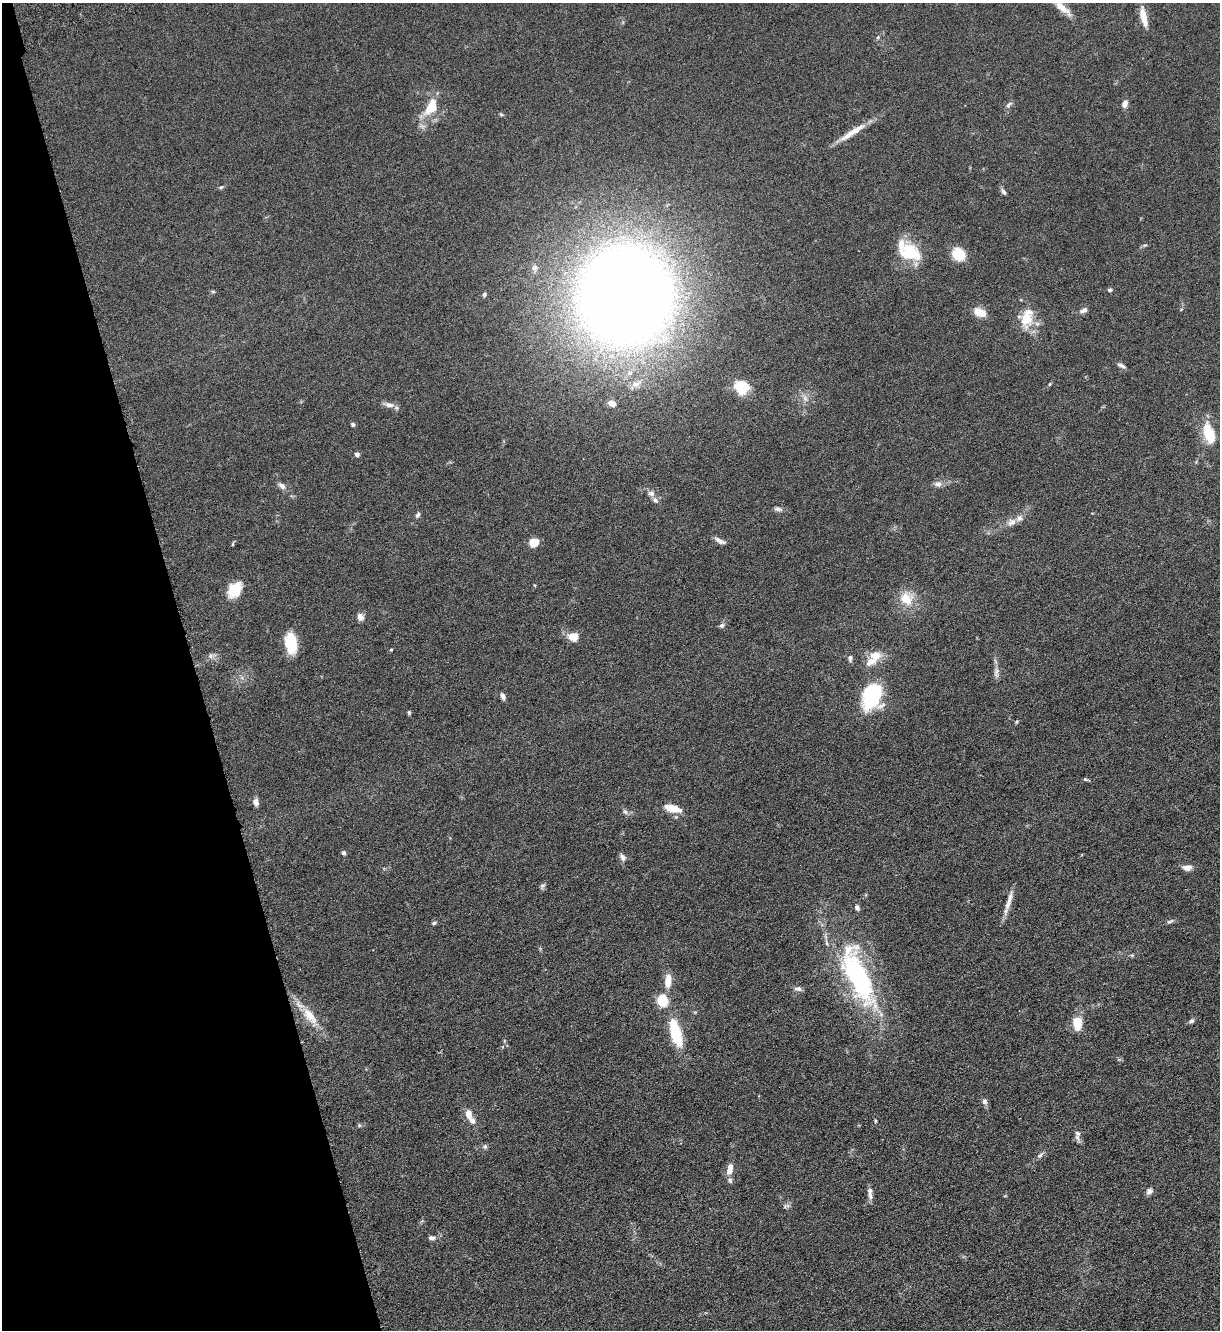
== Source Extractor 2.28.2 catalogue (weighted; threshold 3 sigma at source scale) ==
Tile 5 of 4 x 4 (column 1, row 2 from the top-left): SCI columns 180-1397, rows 2739-4066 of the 5361 x 5481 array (HDU 1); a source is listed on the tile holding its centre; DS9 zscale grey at full resolution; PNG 1222 x 1332 px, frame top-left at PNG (2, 3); no overlay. Shown black and unused: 16% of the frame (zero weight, under 3 of 6 exposures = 3% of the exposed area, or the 3 px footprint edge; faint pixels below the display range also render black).
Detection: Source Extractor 2.28.2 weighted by HDU 2 'WHT'; one run over the whole footprint, this tile lists its part. Background 0.0665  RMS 0.0058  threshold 0.0236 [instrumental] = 3 sigma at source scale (4.09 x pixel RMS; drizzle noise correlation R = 1.36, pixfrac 0.8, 0.05/0.05 arcsec/px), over >= 5 px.
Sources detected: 97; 2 inside a brighter object's white glare — not listed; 9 inside a brighter listed object's ellipse — not listed separately; the other 86 listed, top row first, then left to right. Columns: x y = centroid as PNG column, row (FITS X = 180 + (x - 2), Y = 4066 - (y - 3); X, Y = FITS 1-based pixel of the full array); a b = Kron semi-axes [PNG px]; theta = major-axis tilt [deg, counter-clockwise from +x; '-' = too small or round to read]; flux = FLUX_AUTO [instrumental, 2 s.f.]
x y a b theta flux
1061 7 32 7 -42 6.4
1143 17 24 7 -78 6.4
878 37 5 4 - 0.69
1125 104 8 6 63 3
1009 105 10 6 48 1.5
431 107 23 13 60 14
501 114 6 4 -20 0.65
853 132 42 7 34 8.5
221 187 6 4 43 0.71
1003 192 10 5 -59 1.3
909 251 27 19 -24 21
959 254 12 11 - 13
535 268 9 7 43 1.9
1110 290 6 4 -12 0.85
213 291 5 4 - 0.69
484 295 5 5 - 1
626 296 64 60 77 1100
1083 310 10 5 26 2
979 312 15 8 -26 7.2
1025 320 28 18 58 13
1121 365 11 5 -28 1.7
636 384 14 7 10 3.1
1049 384 5 3 - 0.51
741 387 14 13 - 16
805 398 8 6 -47 2
612 403 8 5 -26 3.1
389 405 14 7 -10 2.8
353 424 5 4 - 0.93
1209 434 23 11 -70 16
357 454 5 5 - 1.6
938 484 10 8 -4 2.4
282 486 11 6 -41 2.2
651 493 9 7 -13 2.2
778 509 11 6 -9 1.7
418 515 7 5 68 1.3
1012 522 12 9 28 3.3
720 541 15 5 -28 2.4
534 542 10 9 - 5.6
534 585 4 3 - 0.42
235 589 19 13 54 11
906 599 19 16 -46 10
360 617 9 7 -65 2.7
722 626 6 6 - 1.3
573 637 8 7 - 9.1
291 643 22 11 -82 16
391 650 4 3 - 0.46
876 655 14 11 9 6.9
211 656 7 4 -89 1.1
850 658 8 6 -86 1.6
996 672 18 4 -88 2.4
503 696 9 5 -65 1.8
871 696 35 20 69 33
409 712 5 4 - 0.74
1016 722 5 4 - 0.62
1085 779 6 5 - 0.71
256 802 8 6 -78 2.6
673 808 21 9 -14 7.4
625 812 7 5 -43 1.2
344 853 5 4 - 1.2
622 857 10 6 -67 1.9
1187 868 12 7 3 3
543 885 7 4 19 0.94
1009 901 28 6 73 5
857 907 7 5 -59 1.6
1170 921 11 4 18 1.2
434 923 6 5 - 0.82
858 975 92 29 -67 88
668 981 17 8 85 6.2
798 989 9 6 -7 1.8
662 1001 13 11 -77 12
310 1016 27 11 -52 11
1191 1021 7 5 47 1.3
1077 1023 11 7 -87 14
674 1029 20 11 -71 18
984 1101 9 7 -84 1.7
468 1113 12 8 -86 4.1
875 1121 6 3 -83 0.57
359 1125 6 5 - 0.74
1077 1137 12 6 -66 1.9
485 1147 7 6 - 1.1
1040 1155 11 5 45 1.5
730 1170 10 7 83 4.4
730 1180 8 6 -87 1.2
1149 1191 8 7 - 2
870 1196 12 6 -74 2.1
432 1238 9 6 0 1.9
Isophote crosses this tile's border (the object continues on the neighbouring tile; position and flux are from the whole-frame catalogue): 1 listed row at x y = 1061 7